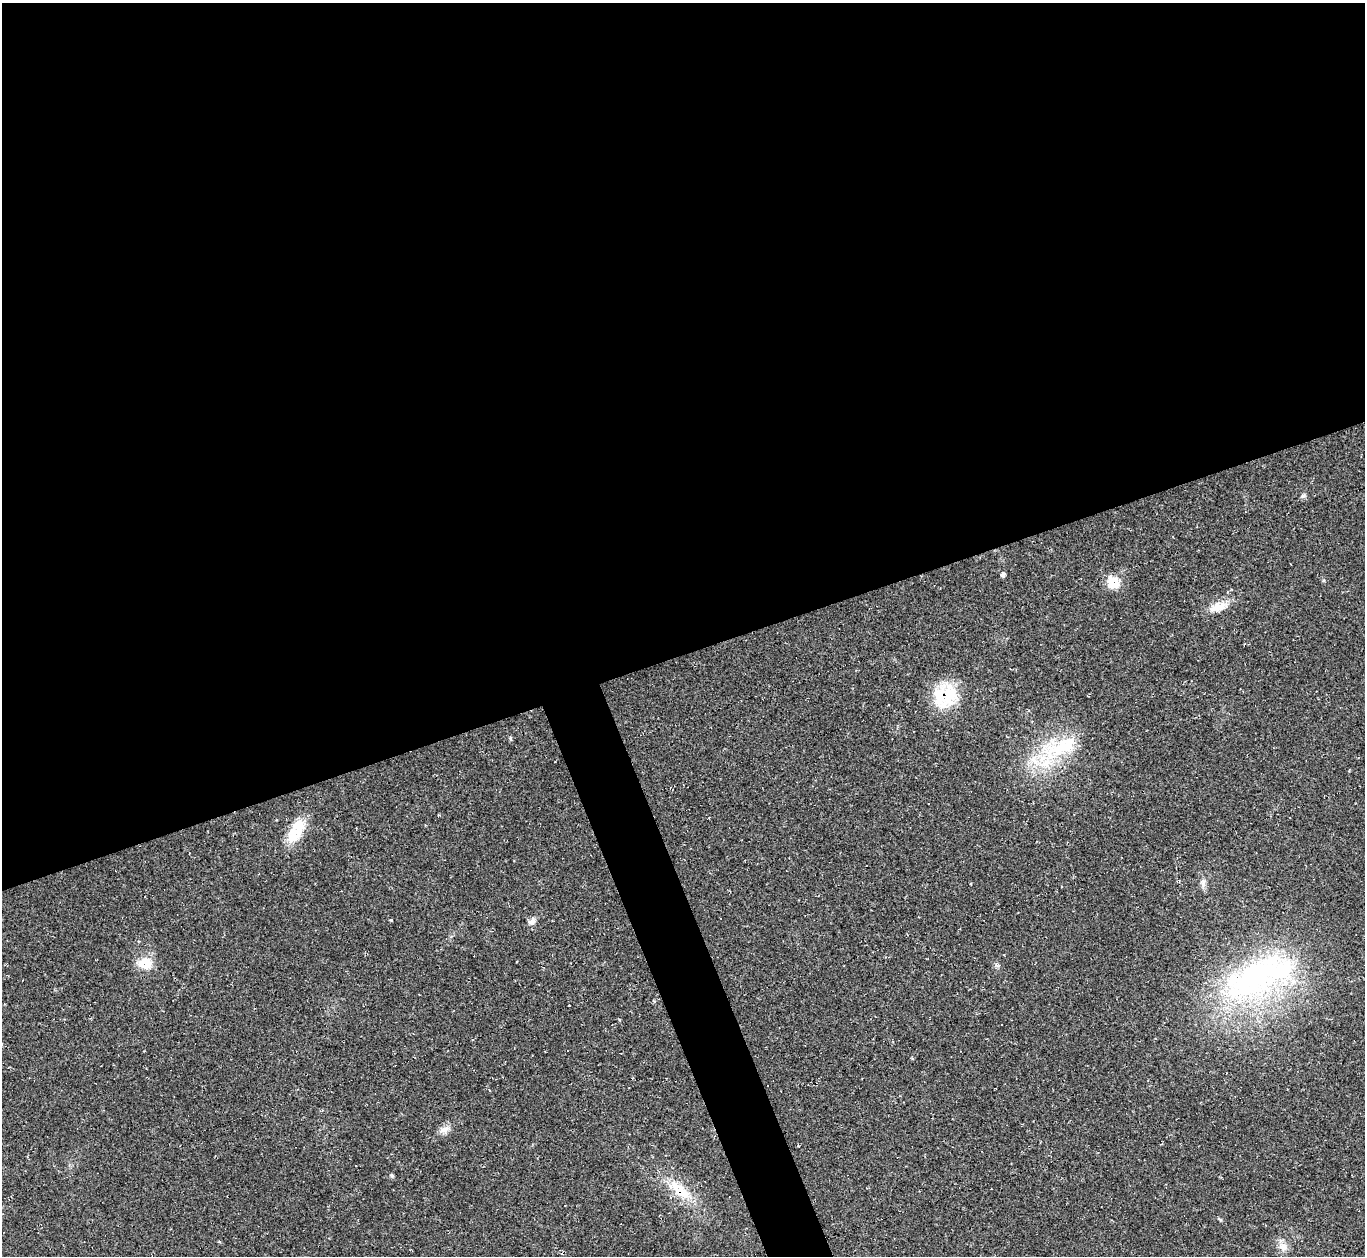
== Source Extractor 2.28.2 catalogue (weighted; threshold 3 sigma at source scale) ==
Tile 2 of 4 x 4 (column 2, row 1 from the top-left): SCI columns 1365-2727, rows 4035-5288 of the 5463 x 5446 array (HDU 1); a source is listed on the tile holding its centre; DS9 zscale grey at full resolution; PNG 1367 x 1258 px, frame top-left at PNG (2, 3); no overlay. Shown black and unused: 54% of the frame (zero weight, under 2 of 3 exposures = <1% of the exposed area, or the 3 px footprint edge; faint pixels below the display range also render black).
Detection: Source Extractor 2.28.2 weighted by HDU 2 'WHT'; one run over the whole footprint, this tile lists its part. Background 0.0604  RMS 0.0071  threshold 0.0319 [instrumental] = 3 sigma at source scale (4.5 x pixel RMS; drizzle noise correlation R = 1.50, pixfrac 1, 0.05/0.05 arcsec/px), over >= 5 px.
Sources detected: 17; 1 cosmic-ray / hot-pixel residue — not listed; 1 inside a brighter listed object's ellipse — not listed separately; the other 15 listed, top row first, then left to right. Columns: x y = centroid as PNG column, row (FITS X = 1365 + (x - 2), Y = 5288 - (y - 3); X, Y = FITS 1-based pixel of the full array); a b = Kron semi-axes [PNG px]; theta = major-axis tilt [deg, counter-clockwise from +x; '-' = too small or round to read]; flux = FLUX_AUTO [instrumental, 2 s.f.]
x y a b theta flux
1303 496 6 5 - 1.3
1113 583 16 15 - 10
1216 607 19 11 24 9.1
945 696 32 25 28 33
1061 747 58 23 27 49
296 831 32 14 61 20
1203 883 11 6 76 2.6
391 920 4 3 - 0.69
532 921 11 8 56 3.2
145 963 20 15 -2 11
1260 976 113 43 25 180
444 1129 13 8 15 4.1
392 1175 6 4 -67 1
680 1191 33 14 -34 20
1283 1247 13 10 -56 5.1
Overlapping masked pixels (flux is a lower limit): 1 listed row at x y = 945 696
Unlisted compact peaks at least as high as the median listed source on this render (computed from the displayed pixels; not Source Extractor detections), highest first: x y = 1003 574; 510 738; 1221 1220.